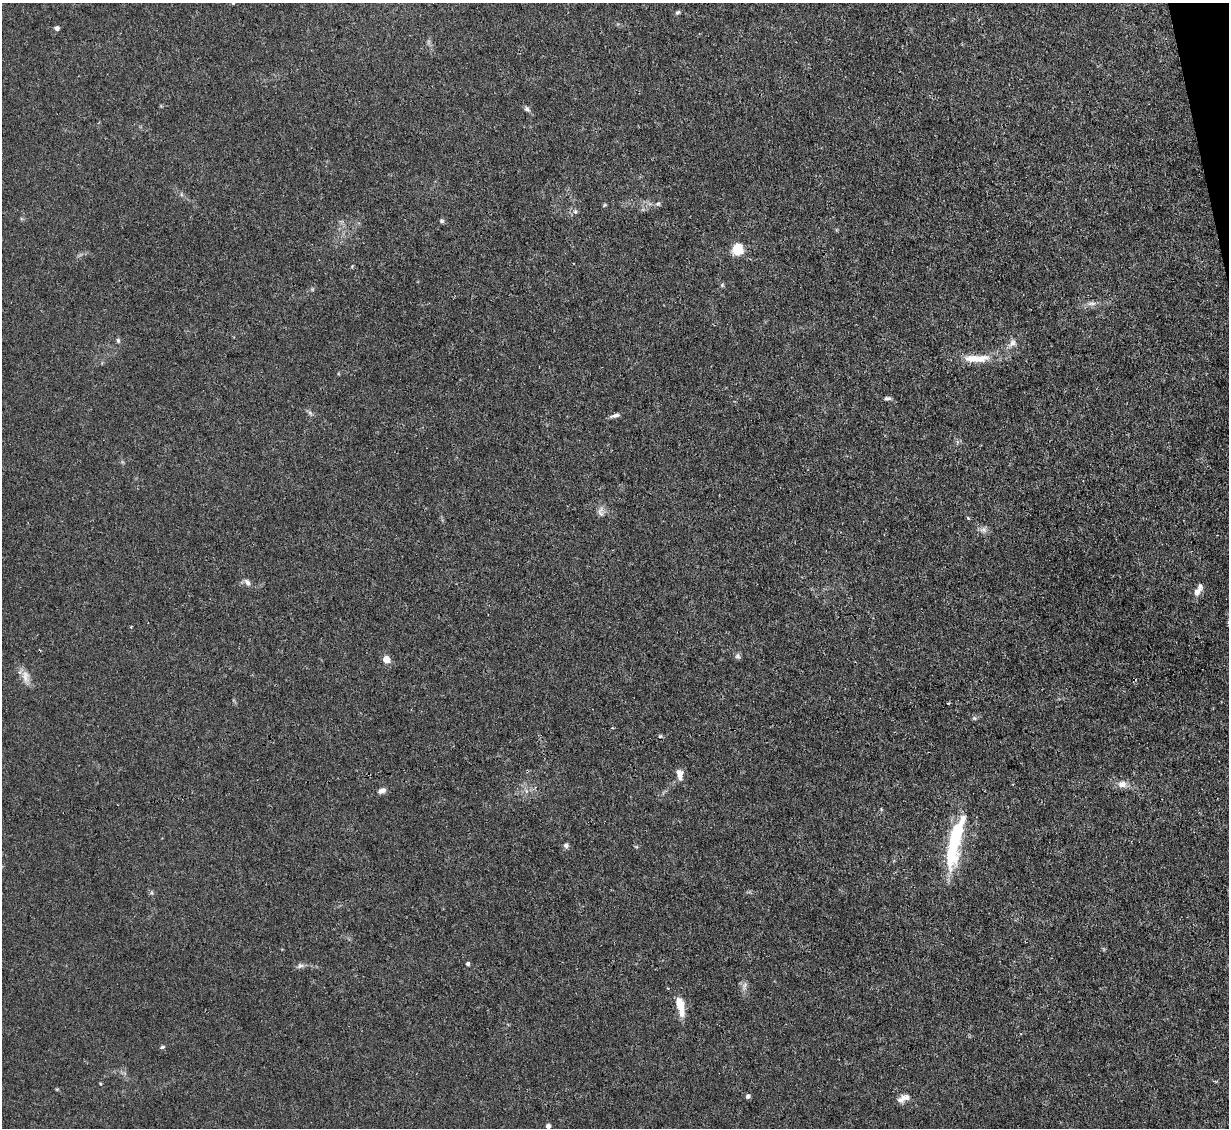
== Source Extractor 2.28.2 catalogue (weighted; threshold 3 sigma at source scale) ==
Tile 10 of 4 x 4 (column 2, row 3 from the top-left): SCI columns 1228-2454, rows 1375-2500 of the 4909 x 4883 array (HDU 1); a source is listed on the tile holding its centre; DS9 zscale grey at full resolution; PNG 1231 x 1130 px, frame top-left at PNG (2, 3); no overlay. Shown black and unused: <1% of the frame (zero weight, under 3 of 4 exposures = <1% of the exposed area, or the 3 px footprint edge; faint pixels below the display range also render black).
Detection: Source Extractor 2.28.2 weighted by HDU 2 'WHT'; one run over the whole footprint, this tile lists its part. Background 0.0355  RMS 0.003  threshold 0.0133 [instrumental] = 3 sigma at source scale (4.5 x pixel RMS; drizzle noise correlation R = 1.50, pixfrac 1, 0.05/0.05 arcsec/px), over >= 5 px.
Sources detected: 38; all 38 listed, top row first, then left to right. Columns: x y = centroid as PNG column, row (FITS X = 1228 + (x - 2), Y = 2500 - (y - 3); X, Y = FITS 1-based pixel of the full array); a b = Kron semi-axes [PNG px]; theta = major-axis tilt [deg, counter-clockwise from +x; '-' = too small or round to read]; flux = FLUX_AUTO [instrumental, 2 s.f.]
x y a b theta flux
678 12 6 4 42 0.54
57 28 6 5 - 0.86
527 109 9 6 -45 0.79
658 204 7 5 21 0.59
604 205 6 3 70 0.36
575 211 6 5 - 0.6
442 221 6 5 - 0.58
737 250 6 5 - 33
722 285 6 4 49 0.4
1092 304 15 4 0 1.3
118 340 6 5 - 0.54
1012 343 12 9 37 1.7
976 358 36 10 1 6.7
887 398 9 5 0 0.72
310 413 8 4 -46 0.67
615 415 12 5 16 1.1
600 512 14 7 -84 1.4
968 518 5 3 - 0.35
983 530 10 8 -12 1.3
247 582 11 6 -50 1.2
1198 590 18 7 62 2.4
738 656 8 7 - 0.75
387 659 7 6 - 3.1
25 676 19 10 -80 2.7
680 775 15 8 -76 2.3
1122 784 13 10 0 2.2
382 791 9 6 24 1.4
955 841 63 13 77 26
566 845 6 6 - 0.87
468 964 5 5 - 0.58
300 966 10 7 20 0.98
745 986 12 4 85 1.1
680 1006 23 8 -78 5
162 1047 7 4 27 0.47
100 1083 5 3 - 0.25
748 1096 4 4 - 1.1
904 1098 17 8 22 2
548 1126 4 4 - 1.3
Overlapping masked pixels (flux is a lower limit): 1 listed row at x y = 955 841